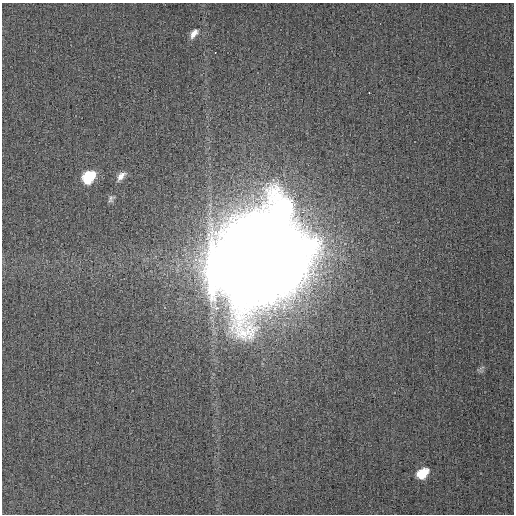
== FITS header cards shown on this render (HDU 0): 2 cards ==
NAXIS1  =                  512
NAXIS2  =                  512

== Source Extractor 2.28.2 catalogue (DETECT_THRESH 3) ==
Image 512 x 512 px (HDU 0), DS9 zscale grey, 1 PNG px = 1 image px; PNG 516 x 516 px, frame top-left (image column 1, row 512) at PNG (2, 3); no overlay
Background 0.00148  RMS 0.0032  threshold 0.00958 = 3 sigma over >= 5 px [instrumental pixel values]
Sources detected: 9; all 9 listed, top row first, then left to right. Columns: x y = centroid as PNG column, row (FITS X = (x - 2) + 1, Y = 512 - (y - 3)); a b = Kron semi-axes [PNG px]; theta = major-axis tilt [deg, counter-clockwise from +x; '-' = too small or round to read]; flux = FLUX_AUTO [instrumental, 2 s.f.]
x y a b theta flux
194 33 14 8 52 1.6
215 52 2 2 - 0.63
369 93 2 2 - 0.61
121 176 13 7 48 1.5
89 177 12 8 49 12
111 199 9 7 61 0.66
261 257 47 40 22 8200
481 368 10 4 33 0.49
422 473 10 7 38 6.6